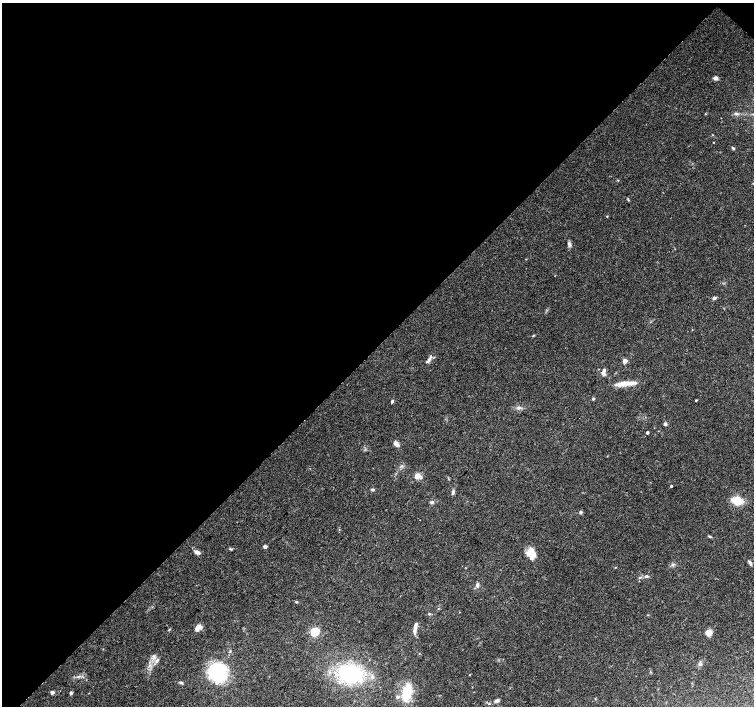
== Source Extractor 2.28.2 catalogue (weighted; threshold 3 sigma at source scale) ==
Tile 2 of 4 x 4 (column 2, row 1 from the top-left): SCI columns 1509-3011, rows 4451-5857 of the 6019 x 6019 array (HDU 1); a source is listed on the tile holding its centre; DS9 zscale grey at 2 x 2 block average (1 PNG px = mean of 2 x 2 image px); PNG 756 x 708 px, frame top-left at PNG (2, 3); no overlay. Shown black and unused: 49% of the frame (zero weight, under 3 of 4 exposures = <1% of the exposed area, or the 3 px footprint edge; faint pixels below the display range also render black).
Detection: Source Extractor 2.28.2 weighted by HDU 2 'WHT'; one run over the whole footprint, this tile lists its part. Background 0.0754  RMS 0.0052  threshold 0.0232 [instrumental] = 3 sigma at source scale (4.5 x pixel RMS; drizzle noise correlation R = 1.50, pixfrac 1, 0.0396/0.0396 arcsec/px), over >= 5 px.
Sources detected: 58; all 58 listed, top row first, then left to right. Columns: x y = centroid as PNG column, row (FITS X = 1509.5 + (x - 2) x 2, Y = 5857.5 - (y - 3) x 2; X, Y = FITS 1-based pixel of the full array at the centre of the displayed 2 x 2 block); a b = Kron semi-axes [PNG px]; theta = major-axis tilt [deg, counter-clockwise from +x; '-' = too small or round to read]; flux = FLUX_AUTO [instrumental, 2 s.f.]
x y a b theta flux
715 78 4 4 - 5.1
736 114 4 4 - 1.8
713 142 2 2 - 0.45
733 148 5 3 - 1.6
628 200 4 2 - 0.97
607 216 2 2 - 0.7
569 245 5 4 - 2.8
714 298 3 3 - 3.6
533 335 3 2 - 0.98
429 360 11 4 54 3.9
625 361 3 3 - 12
604 371 8 4 80 4.4
625 384 24 5 6 15
593 399 3 2 - 2.3
696 400 2 2 - 1
392 401 4 2 - 1.8
519 407 6 3 0 2.4
665 424 4 4 - 2.1
647 432 2 2 - 3.2
396 444 5 3 - 8.2
401 466 3 3 - 1.4
417 476 3 3 - 24
671 486 2 2 - 1.7
372 489 5 3 - 1.5
453 492 6 4 80 2.4
737 501 10 6 -14 25
432 502 5 3 - 2.2
581 512 4 4 - 1.8
710 536 4 3 - 1.2
265 547 3 3 - 3.8
230 549 4 3 - 1.3
197 552 7 4 -23 4.7
532 553 12 8 -62 18
750 563 6 3 -58 2.6
646 576 5 3 - 2
640 577 4 3 - 1.4
477 585 5 4 - 2.8
296 602 4 2 - 1.1
438 609 3 2 - 0.72
429 614 4 3 - 1.2
415 627 14 4 81 5.6
198 628 11 5 42 5.7
169 630 3 2 - 0.83
315 632 3 3 - 87
709 633 4 3 - 21
230 652 3 3 - 1.1
157 661 6 4 44 3.4
700 664 5 4 - 2.8
218 672 17 15 -86 110
350 674 16 13 -22 130
470 674 3 2 - 0.65
372 677 4 4 - 2.5
181 682 4 3 - 1.8
52 692 2 2 - 6.7
407 692 15 8 74 34
71 693 4 3 - 1.7
397 697 3 3 - 2.9
497 701 5 3 - 3.5
Diffuse or blended objects may show on this block-average render without a row.